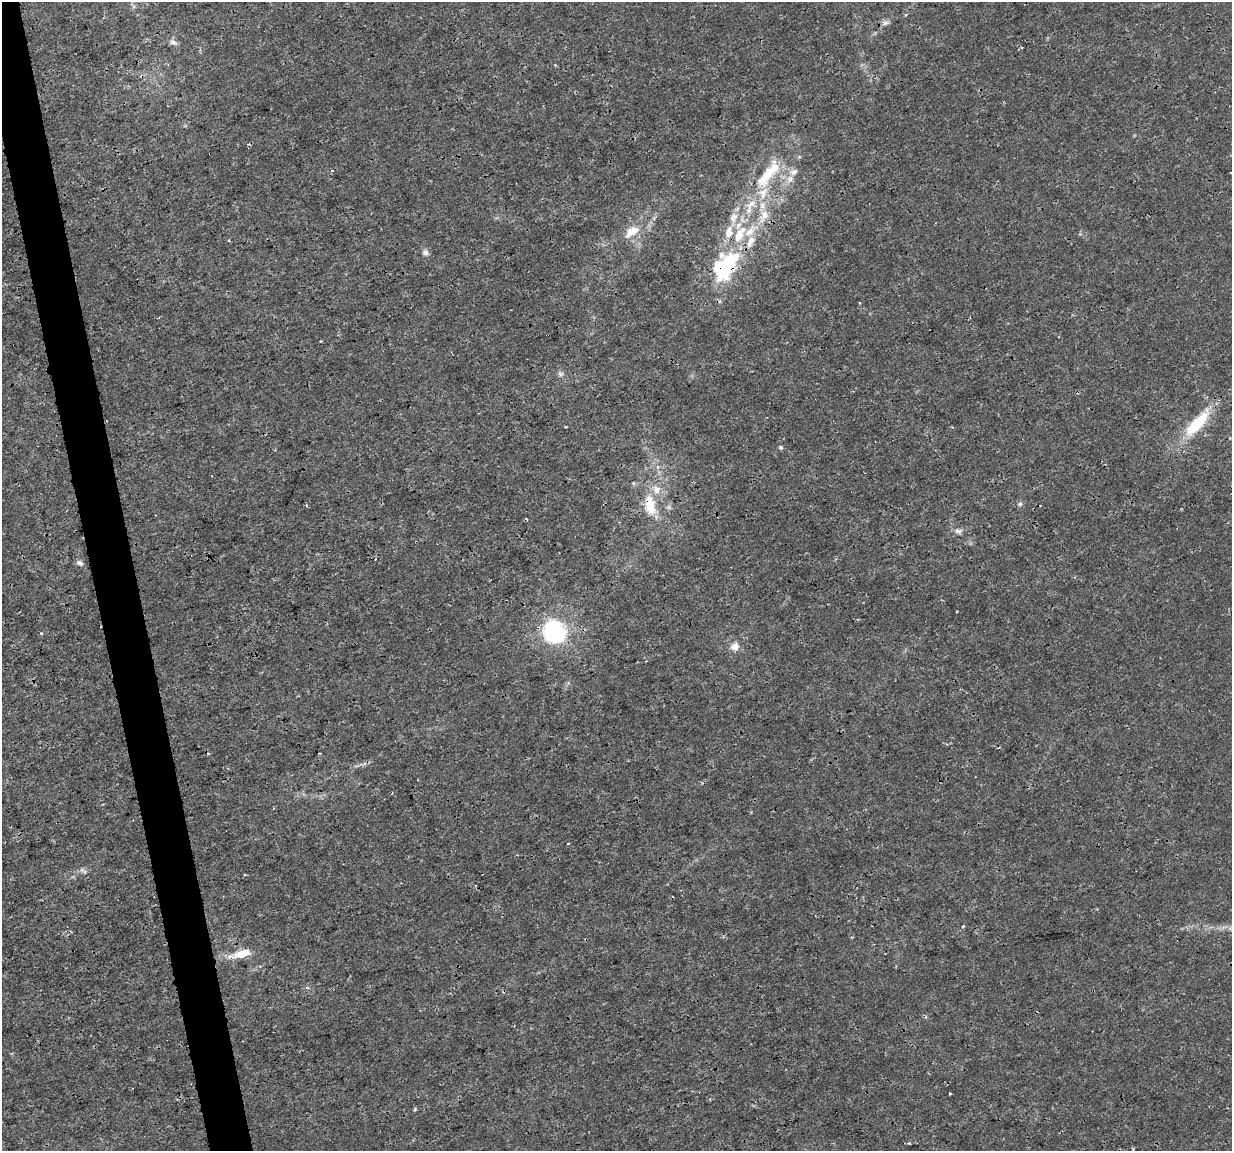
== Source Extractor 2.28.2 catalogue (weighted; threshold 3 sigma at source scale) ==
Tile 11 of 4 x 4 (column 3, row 3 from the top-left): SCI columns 2463-3692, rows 1227-2375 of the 4923 x 4703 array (HDU 1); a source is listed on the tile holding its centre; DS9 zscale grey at full resolution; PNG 1234 x 1153 px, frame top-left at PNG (2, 2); no overlay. Shown black and unused: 4% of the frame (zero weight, under 3 of 4 exposures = <1% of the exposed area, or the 3 px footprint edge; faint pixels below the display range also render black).
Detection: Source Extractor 2.28.2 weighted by HDU 2 'WHT'; one run over the whole footprint, this tile lists its part. Background 0.00291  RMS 8.1e-04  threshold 0.00363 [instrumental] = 3 sigma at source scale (4.5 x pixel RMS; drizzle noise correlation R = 1.50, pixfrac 1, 0.0396/0.0396 arcsec/px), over >= 5 px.
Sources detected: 41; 3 cosmic-ray / hot-pixel residue — not listed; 8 inside a brighter listed object's ellipse — not listed separately; the other 30 listed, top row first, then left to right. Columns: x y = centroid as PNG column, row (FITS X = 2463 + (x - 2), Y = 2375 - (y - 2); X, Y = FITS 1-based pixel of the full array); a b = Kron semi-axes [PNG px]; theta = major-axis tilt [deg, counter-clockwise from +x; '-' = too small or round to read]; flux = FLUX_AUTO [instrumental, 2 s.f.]
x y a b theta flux
885 23 9 6 16 0.27
173 42 10 7 -19 0.31
767 174 44 14 57 3.9
790 179 10 8 44 0.54
764 216 23 10 69 1.4
733 218 15 10 59 0.82
632 231 21 11 35 1.4
740 234 27 11 61 2.4
229 241 3 3 - 0.089
750 241 18 8 62 1
425 252 8 7 - 0.29
725 267 31 17 57 8.6
720 301 6 4 70 0.12
560 374 8 5 -25 0.2
1197 424 41 13 47 3.8
566 426 3 2 - 0.095
781 447 5 5 - 0.18
1020 504 7 5 21 0.17
650 506 29 13 -80 2.3
958 531 9 7 -8 0.31
80 563 10 7 -28 0.25
41 633 3 3 - 0.14
554 633 28 25 -53 7.6
735 647 11 9 22 0.62
568 843 3 2 - 0.083
963 926 4 3 - 0.094
852 937 4 3 - 0.094
241 954 28 9 16 1.6
950 1094 3 2 - 0.095
415 1109 6 3 72 0.088
Overlapping masked pixels (flux is a lower limit): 3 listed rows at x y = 725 267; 650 506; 241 954